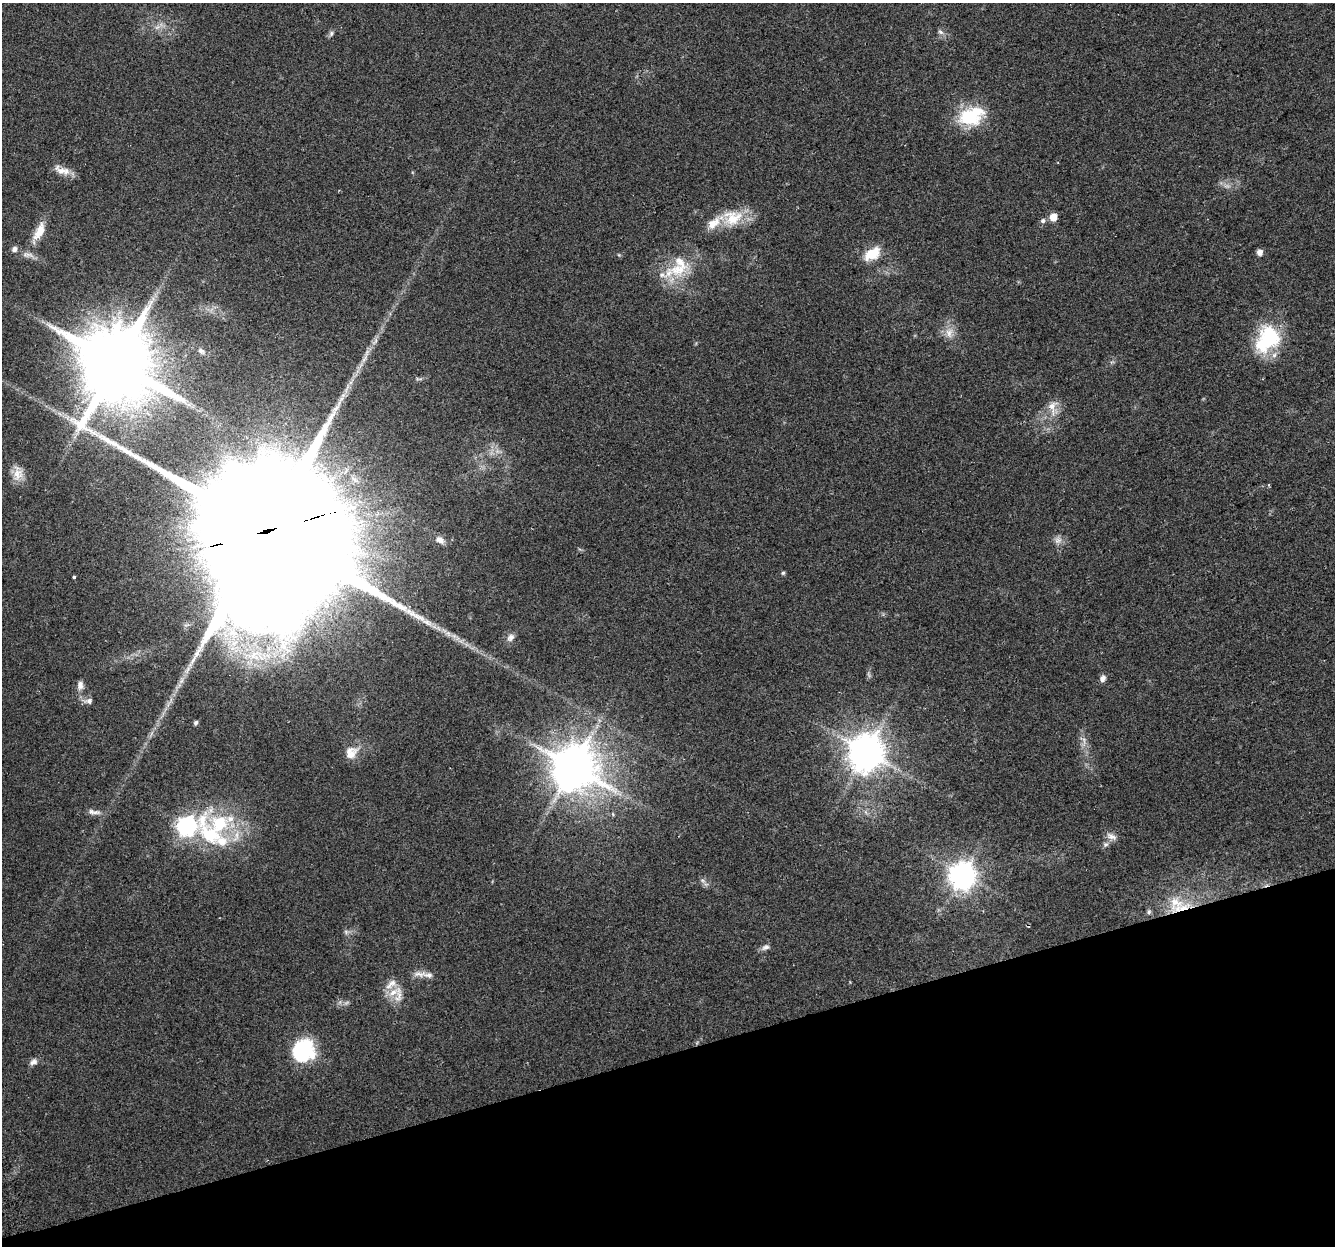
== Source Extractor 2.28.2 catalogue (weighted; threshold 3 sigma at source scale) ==
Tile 14 of 4 x 4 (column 2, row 4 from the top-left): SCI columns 1365-2697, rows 72-1315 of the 5397 x 5168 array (HDU 1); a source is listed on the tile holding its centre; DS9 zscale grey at full resolution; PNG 1337 x 1248 px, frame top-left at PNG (2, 3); no overlay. Shown black and unused: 15% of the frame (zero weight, under 2 of 3 exposures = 2% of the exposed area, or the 3 px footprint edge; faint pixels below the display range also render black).
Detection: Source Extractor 2.28.2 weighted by HDU 2 'WHT'; one run over the whole footprint, this tile lists its part. Background 0.0744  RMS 0.0084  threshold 0.0379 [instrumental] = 3 sigma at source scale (4.5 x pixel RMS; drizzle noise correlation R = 1.50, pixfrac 1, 0.0396/0.0396 arcsec/px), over >= 5 px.
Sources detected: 57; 3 too faint to see at this stretch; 1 inside a brighter object's white glare — not listed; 7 inside a brighter listed object's ellipse — not listed separately; the other 46 listed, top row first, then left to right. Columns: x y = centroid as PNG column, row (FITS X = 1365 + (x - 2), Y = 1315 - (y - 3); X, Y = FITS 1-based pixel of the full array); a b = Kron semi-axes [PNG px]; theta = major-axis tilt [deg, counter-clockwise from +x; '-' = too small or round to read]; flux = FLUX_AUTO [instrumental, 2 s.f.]
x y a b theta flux
941 32 8 5 -27 2.3
331 33 8 5 64 1.9
969 117 26 19 -6 42
62 170 23 10 -18 8.1
1053 217 6 5 - 13
733 218 28 23 11 26
1043 221 6 6 - 2.2
39 231 26 11 62 14
14 249 7 6 - 3.2
1260 252 6 5 - 4.9
872 254 20 12 33 18
678 270 27 19 7 28
949 333 15 10 -90 7.7
1267 339 34 25 53 56
201 351 10 7 -35 3
116 364 21 21 - 9800
1052 406 18 10 41 8.9
18 473 22 13 -89 10
265 532 69 35 15 97000
440 540 11 8 -34 4.7
1058 540 10 9 - 4.2
783 573 5 5 - 1.2
74 577 3 3 - 3
511 637 11 9 46 4
1103 678 9 7 66 3.2
80 685 12 8 88 4.4
89 701 11 7 5 3.6
196 723 5 4 - 2
866 752 10 10 - 2000
351 753 19 15 48 11
573 767 13 12 - 2900
96 812 13 6 3 3.9
186 826 8 7 - 320
213 830 53 50 -12 110
1112 836 15 7 -24 4.4
962 875 9 8 - 940
703 881 6 4 -19 1.6
1175 902 25 20 -31 22
1149 912 6 5 - 1.6
346 932 6 5 - 1.6
766 947 10 7 13 3
419 974 22 6 0 5.5
391 984 19 8 40 6.8
398 995 27 9 87 8.9
303 1051 17 15 68 93
33 1062 11 7 30 3.4
Overlapping masked pixels (flux is a lower limit): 1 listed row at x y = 265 532